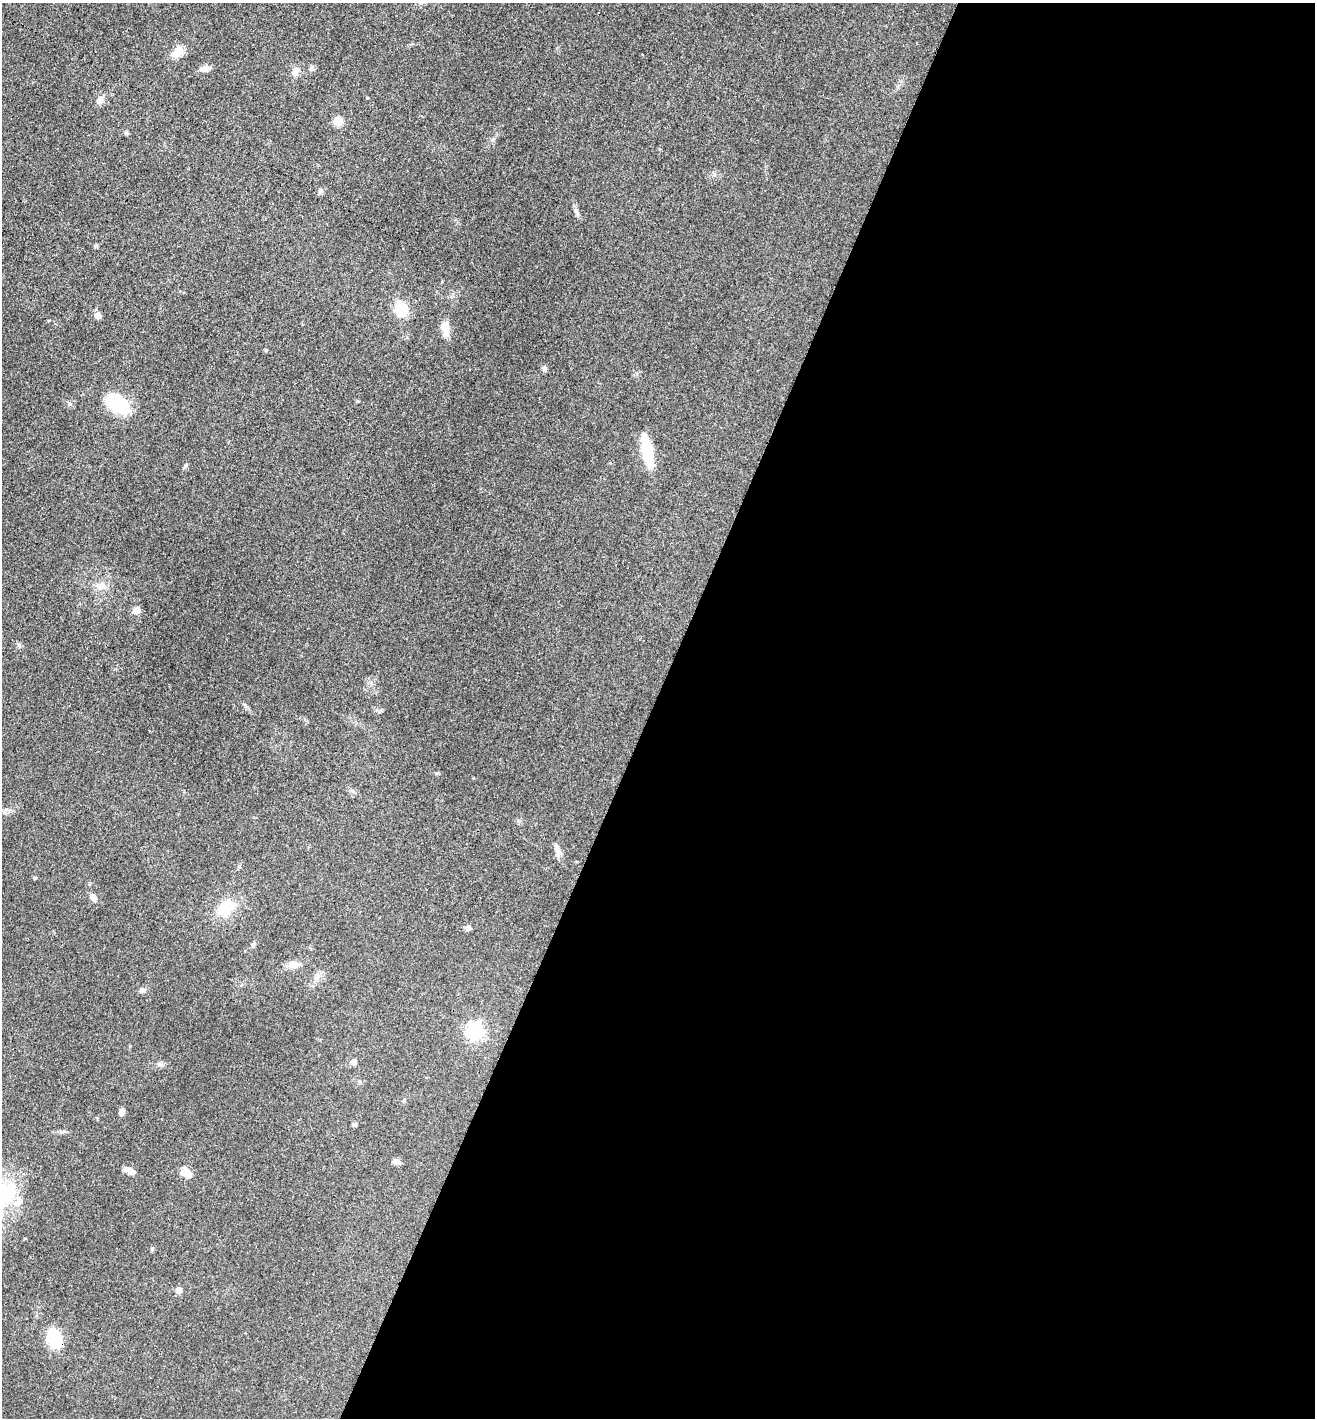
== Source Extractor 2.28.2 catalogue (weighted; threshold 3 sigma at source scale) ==
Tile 12 of 4 x 4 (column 4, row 3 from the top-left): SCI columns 4096-5408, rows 1430-2845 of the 5702 x 5692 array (HDU 1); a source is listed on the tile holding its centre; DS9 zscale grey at full resolution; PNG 1317 x 1420 px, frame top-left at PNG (2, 3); no overlay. Shown black and unused: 51% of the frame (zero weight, under 3 of 4 exposures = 2% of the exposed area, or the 3 px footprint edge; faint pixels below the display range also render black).
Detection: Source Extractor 2.28.2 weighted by HDU 2 'WHT'; one run over the whole footprint, this tile lists its part. Background 0.0823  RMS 0.0062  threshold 0.0278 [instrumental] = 3 sigma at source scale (4.5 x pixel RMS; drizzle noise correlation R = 1.50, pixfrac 1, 0.05/0.05 arcsec/px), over >= 5 px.
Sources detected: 39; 1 inside a brighter object's white glare — not listed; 2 inside a brighter listed object's ellipse — not listed separately; the other 36 listed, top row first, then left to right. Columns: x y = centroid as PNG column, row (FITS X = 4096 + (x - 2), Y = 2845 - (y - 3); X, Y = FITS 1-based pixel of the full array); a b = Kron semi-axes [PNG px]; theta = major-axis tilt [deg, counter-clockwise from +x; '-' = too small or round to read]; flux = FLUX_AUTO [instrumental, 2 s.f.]
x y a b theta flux
176 54 13 10 -22 5
312 68 6 6 - 1.4
205 69 12 7 7 3.9
295 72 12 9 86 3.6
100 100 11 8 46 3.4
338 121 10 9 - 5.8
126 132 4 4 - 1.6
320 191 7 6 - 1.5
576 211 14 4 -64 1.9
401 309 14 12 -76 17
98 316 5 5 - 7.6
445 328 16 11 -73 6.2
544 368 7 6 - 1.4
118 404 26 16 -37 30
646 450 33 10 -79 24
101 586 15 9 5 5.1
136 610 5 5 - 11
19 645 6 4 -72 0.93
557 850 19 7 -70 3.7
93 897 11 7 -64 2.7
226 908 17 12 41 19
468 928 8 7 - 1.6
253 945 8 5 62 1.2
293 965 13 9 10 5.2
142 990 8 6 -4 2
475 1031 7 6 - 200
353 1062 5 5 - 4.7
160 1064 8 6 21 1.6
122 1112 8 6 69 2.6
354 1124 5 5 - 1.2
396 1161 8 7 - 2.1
130 1171 16 6 -25 3.9
186 1172 10 8 -48 7.5
152 1249 6 4 47 0.78
179 1290 5 5 - 5.8
54 1338 13 10 -69 36
Overlapping masked pixels (flux is a lower limit): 1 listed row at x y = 54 1338
Unlisted compact peaks at least as high as the median listed source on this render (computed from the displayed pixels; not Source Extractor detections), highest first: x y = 35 878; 492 140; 70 404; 186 465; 96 246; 266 350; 358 401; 367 98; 437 773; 473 778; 62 1132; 245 706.